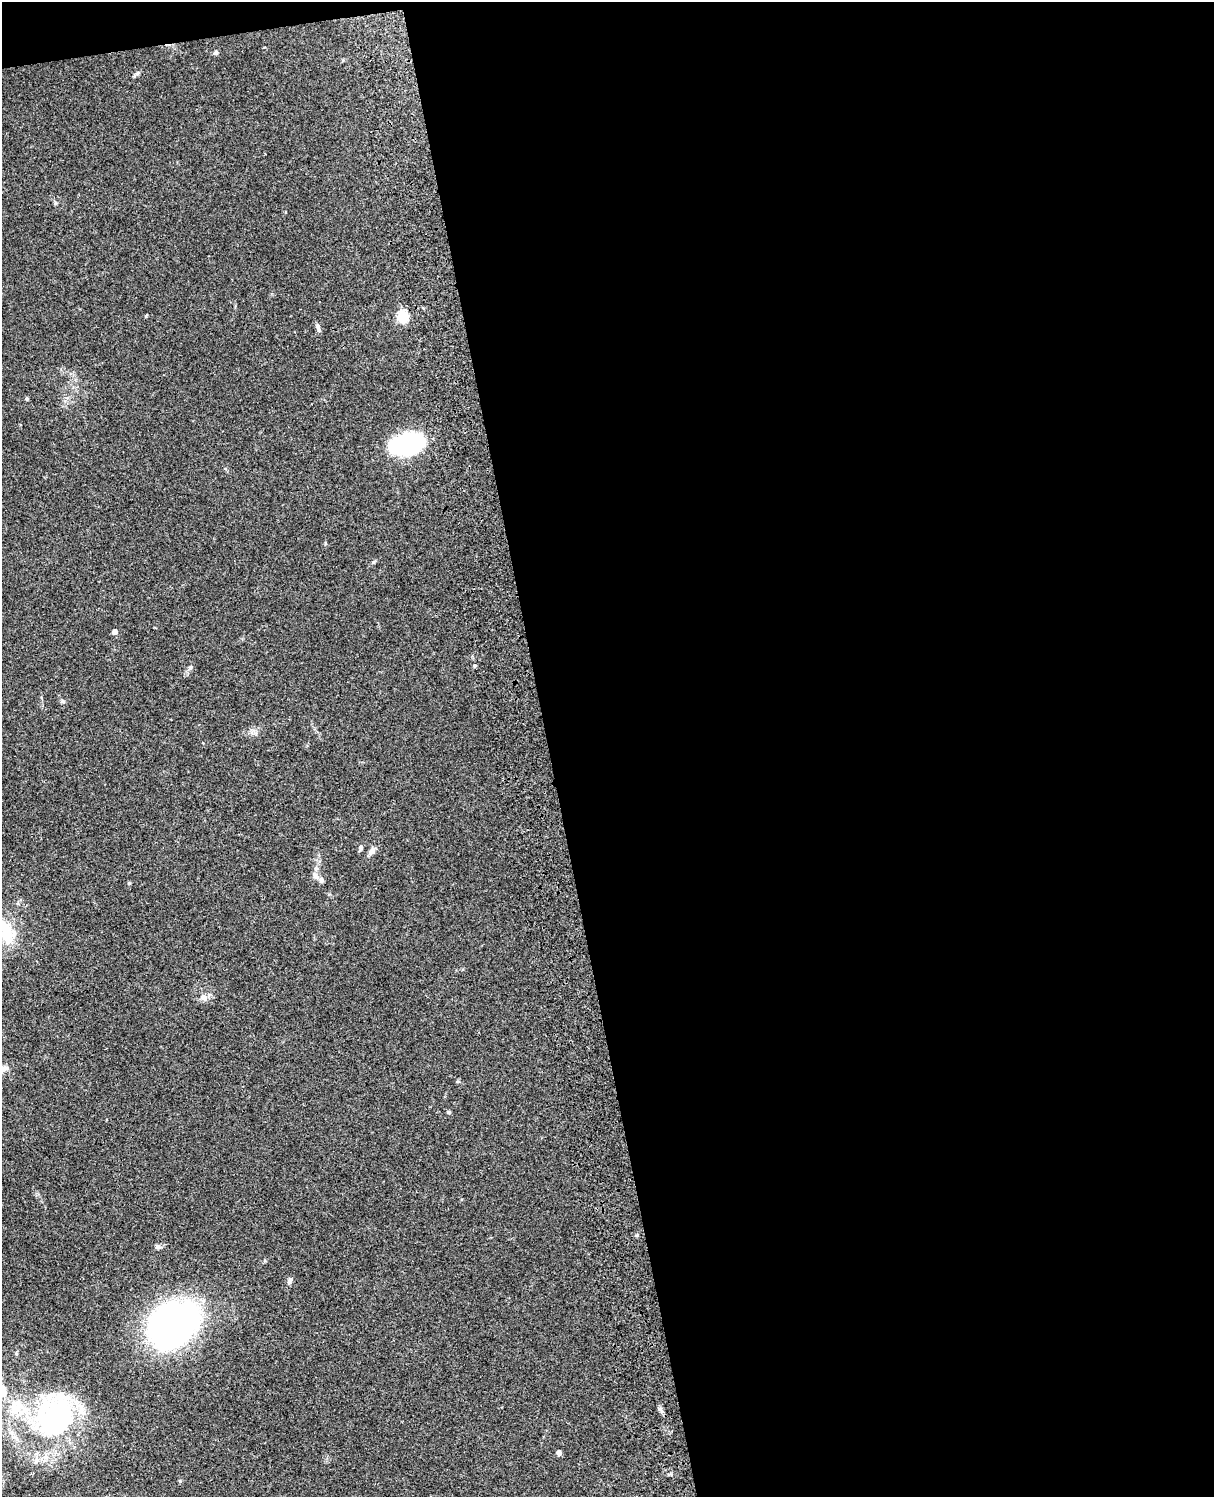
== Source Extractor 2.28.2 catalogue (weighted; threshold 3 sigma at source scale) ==
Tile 4 of 4 x 3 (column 4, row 1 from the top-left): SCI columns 3756-4967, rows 3267-4761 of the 5086 x 4924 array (HDU 1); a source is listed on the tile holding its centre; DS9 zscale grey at full resolution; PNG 1216 x 1499 px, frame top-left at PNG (2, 2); no overlay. Shown black and unused: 56% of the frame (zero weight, under 3 of 4 exposures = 6% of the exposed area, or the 3 px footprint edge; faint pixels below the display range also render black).
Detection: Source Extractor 2.28.2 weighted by HDU 2 'WHT'; one run over the whole footprint, this tile lists its part. Background 0.0966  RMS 0.0063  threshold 0.0284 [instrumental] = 3 sigma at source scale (4.5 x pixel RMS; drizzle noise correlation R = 1.50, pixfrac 1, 0.05/0.05 arcsec/px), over >= 5 px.
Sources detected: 27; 4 inside a brighter listed object's ellipse — not listed separately; the other 23 listed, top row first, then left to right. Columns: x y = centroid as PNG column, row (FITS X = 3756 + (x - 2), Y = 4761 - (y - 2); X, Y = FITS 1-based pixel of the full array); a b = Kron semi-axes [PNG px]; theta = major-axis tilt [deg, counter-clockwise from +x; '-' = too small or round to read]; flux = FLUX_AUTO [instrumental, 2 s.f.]
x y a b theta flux
216 53 5 5 - 1.5
403 316 6 5 - 42
318 328 11 4 -72 1.7
27 399 5 3 - 0.73
407 444 27 16 15 94
373 562 6 4 70 0.79
115 632 6 5 - 2.1
475 666 5 4 - 0.78
190 668 7 4 45 1.2
63 701 6 5 - 1
361 847 6 5 - 1.2
372 851 13 6 57 2.8
315 876 10 7 -50 2.5
7 933 31 17 -73 20
204 998 9 8 - 2.8
3 1069 15 8 26 4.7
449 1112 5 4 - 0.88
289 1281 12 5 70 1.8
172 1324 38 30 35 290
16 1353 5 4 - 0.83
4 1392 13 10 67 5
55 1416 55 46 73 120
559 1452 4 4 - 3
Isophote crosses this tile's border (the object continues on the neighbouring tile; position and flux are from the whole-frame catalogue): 3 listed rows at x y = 7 933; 3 1069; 4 1392
Unlisted compact peaks at least as high as the median listed source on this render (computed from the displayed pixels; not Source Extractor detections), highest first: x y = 180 1481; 325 543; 660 1409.